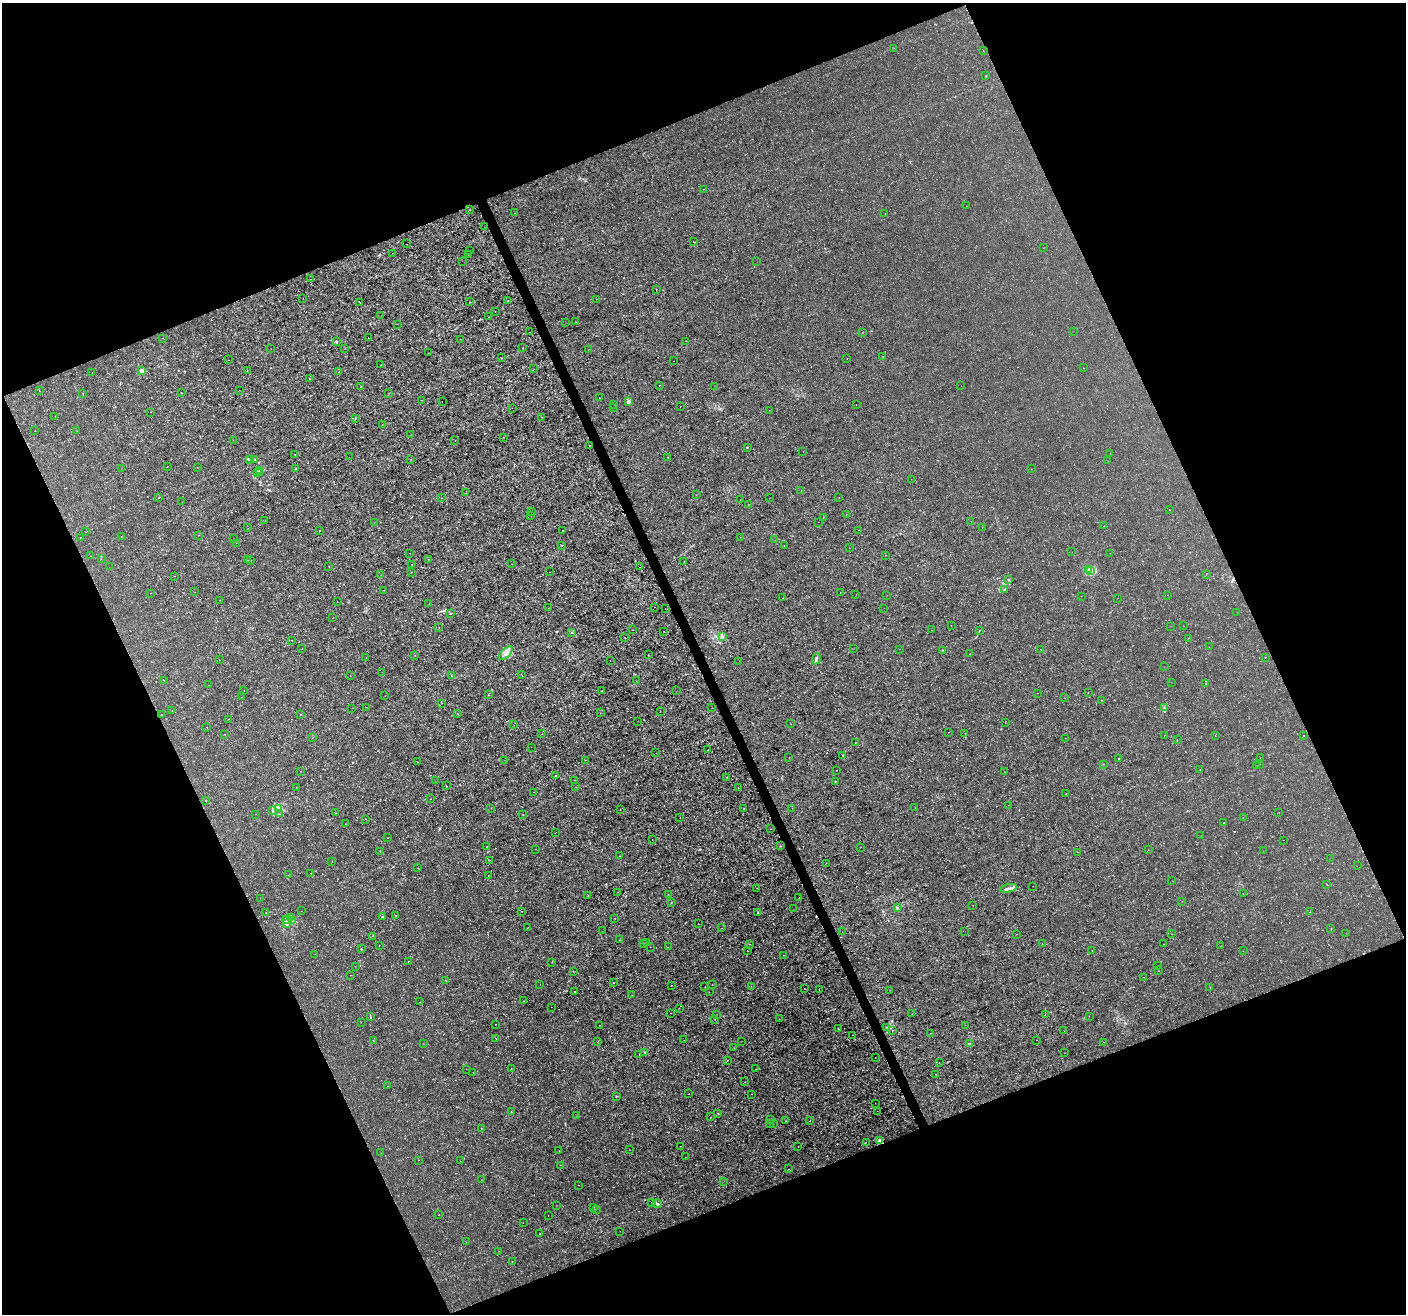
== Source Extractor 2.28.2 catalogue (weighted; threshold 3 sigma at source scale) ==
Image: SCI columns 3-5617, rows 144-5389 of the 5617 x 5474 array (HDU 1 of 3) = the unmasked area's bounding box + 8 px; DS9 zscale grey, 4 x 4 block average (1 PNG px = mean of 4 x 4 image px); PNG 1408 x 1316 px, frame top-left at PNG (2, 3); each listed source drawn as its Kron ellipse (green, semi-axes under 4 px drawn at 4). Shown black and unused: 43% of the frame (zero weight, under 3 of 4 exposures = <1% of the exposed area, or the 3 px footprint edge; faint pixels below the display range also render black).
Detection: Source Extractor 2.28.2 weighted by HDU 2 'WHT'. Background 1.53e-06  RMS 7.6e-04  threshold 0.00341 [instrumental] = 3 sigma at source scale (4.5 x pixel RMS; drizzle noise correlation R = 1.50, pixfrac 1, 0.0396/0.0396 arcsec/px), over >= 5 px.
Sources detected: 541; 6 too faint to see at this stretch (4 x 4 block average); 7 cosmic-ray / hot-pixel residue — neither listed nor drawn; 5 coinciding with a brighter row at this scale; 3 inside a brighter listed object's ellipse — not listed separately; of the other 520, all 500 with FLUX_AUTO >= 0.0643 (the completeness limit of this list) listed and drawn (20 fainter detections not listed), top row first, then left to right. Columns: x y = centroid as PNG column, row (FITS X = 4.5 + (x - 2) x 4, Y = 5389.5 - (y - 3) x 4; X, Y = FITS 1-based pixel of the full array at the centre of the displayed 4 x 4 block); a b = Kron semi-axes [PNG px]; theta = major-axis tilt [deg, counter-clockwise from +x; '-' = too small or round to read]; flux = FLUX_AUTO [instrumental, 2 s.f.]
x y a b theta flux
894 48 2 2 - 0.12
983 51 2 2 - 0.2
986 76 2 2 - 0.22
703 189 2 2 - 0.086
966 206 2 2 - 0.24
470 210 2 2 - 0.15
515 213 2 2 - 0.11
885 213 2 2 - 0.072
484 227 2 2 - 0.078
693 242 2 2 - 0.1
407 244 2 2 - 0.078
1043 248 2 2 - 0.074
469 251 2 2 - 0.083
393 253 2 2 - 0.12
468 255 2 2 - 0.075
462 261 2 2 - 0.07
757 262 2 2 - 0.067
310 279 2 2 - 0.1
656 290 2 2 - 0.17
303 299 2 2 - 0.12
596 299 2 2 - 0.11
508 301 2 2 - 0.12
360 302 2 2 - 0.16
470 302 2 2 - 0.12
495 312 2 2 - 0.12
381 316 2 2 - 0.082
488 317 2 2 - 0.11
576 322 2 2 - 0.1
566 323 2 2 - 0.099
397 324 2 2 - 0.07
1073 331 2 2 - 0.071
529 332 2 2 - 0.083
862 333 2 2 - 0.2
162 338 2 2 - 0.083
368 338 2 2 - 0.43
460 339 2 2 - 0.18
336 341 3 2 - 0.33
685 341 2 2 - 0.093
271 348 2 2 - 0.075
523 348 2 2 - 0.12
345 349 2 2 - 0.08
588 349 2 2 - 0.13
429 353 2 2 - 0.11
883 356 2 2 - 0.15
501 358 2 2 - 0.15
847 358 2 2 - 0.2
228 360 2 2 - 0.067
674 361 2 2 - 0.14
381 364 2 2 - 0.081
1084 368 2 2 - 0.092
534 369 2 2 - 0.077
141 371 2 2 - 6.8
247 371 2 2 - 0.12
92 372 2 2 - 0.1
338 372 2 2 - 0.076
310 378 2 2 - 0.27
659 385 2 2 - 0.25
715 386 2 2 - 0.22
961 386 2 2 - 0.11
361 387 2 2 - 0.12
239 390 2 2 - 0.079
39 391 2 2 - 0.091
83 393 2 2 - 0.19
181 393 2 2 - 0.17
388 393 2 2 - 0.094
599 397 2 2 - 0.097
421 400 2 2 - 0.24
442 401 2 2 - 0.092
628 402 4 3 - 1.4
614 404 2 2 - 0.092
856 405 2 2 - 0.15
680 407 2 2 - 0.068
512 408 2 2 - 0.082
614 408 2 2 - 0.081
769 410 2 2 - 0.083
151 412 2 2 - 0.079
55 416 2 2 - 0.13
542 417 2 2 - 0.11
355 419 2 2 - 0.13
382 425 2 2 - 0.095
76 430 2 2 - 0.079
35 431 2 2 - 0.13
411 435 2 2 - 0.12
504 437 2 2 - 0.15
233 440 2 2 - 0.07
455 441 2 2 - 0.1
589 445 2 2 - 0.12
747 447 2 2 - 0.56
803 451 2 2 - 0.4
295 454 2 2 - 0.33
1110 454 2 2 - 0.096
349 457 2 2 - 0.15
668 457 2 2 - 0.094
254 459 2 2 - 0.31
411 459 2 2 - 0.12
250 460 3 2 - 0.49
1108 461 2 2 - 0.084
167 467 2 2 - 0.26
197 467 2 2 - 0.13
296 468 2 2 - 0.12
121 469 2 2 - 0.094
1031 469 2 2 - 0.095
259 471 3 2 - 0.44
258 472 3 2 - 1
260 473 2 2 - 0.33
911 479 2 2 - 0.075
801 491 2 2 - 0.12
466 493 2 2 - 0.13
696 495 2 2 - 0.21
839 497 2 2 - 0.081
158 498 2 2 - 0.19
441 498 2 2 - 0.14
770 498 2 2 - 0.07
740 500 2 2 - 0.22
182 501 2 2 - 0.093
748 504 2 2 - 0.1
1169 510 2 2 - 0.13
531 512 2 2 - 0.077
846 514 2 2 - 0.076
531 515 2 2 - 0.15
823 517 2 2 - 0.085
265 521 2 2 - 0.1
971 521 2 2 - 0.076
374 522 2 2 - 0.073
818 522 2 2 - 0.073
1104 526 2 2 - 0.084
982 527 2 2 - 0.084
248 528 2 2 - 0.064
320 530 2 2 - 0.14
563 530 2 2 - 0.27
858 530 2 2 - 0.11
85 532 2 2 - 0.1
198 535 2 2 - 0.093
80 537 2 2 - 0.11
121 537 2 2 - 0.086
741 537 2 2 - 0.083
233 538 2 2 - 0.099
775 540 2 2 - 0.081
236 543 2 2 - 0.093
562 545 2 2 - 0.16
784 546 2 2 - 0.11
849 548 2 2 - 0.087
1072 552 2 2 - 0.069
410 553 2 2 - 0.11
1109 553 2 2 - 0.12
885 555 2 2 - 0.16
91 556 2 2 - 0.087
101 558 2 2 - 0.13
428 559 2 2 - 0.11
247 560 2 2 - 0.12
251 561 2 2 - 0.23
684 562 2 2 - 0.18
412 564 2 2 - 0.15
512 564 2 2 - 0.071
329 566 2 2 - 0.12
109 567 2 2 - 0.096
640 567 2 2 - 0.1
1089 569 3 2 - 0.56
1091 571 3 2 - 5.1
411 572 2 2 - 0.19
549 572 2 2 - 0.12
1206 574 2 2 - 0.09
381 575 2 2 - 0.085
175 576 2 2 - 0.14
1009 579 3 2 - 0.34
1004 589 2 2 - 0.25
384 590 2 2 - 0.1
195 592 2 2 - 0.16
840 592 2 2 - 0.097
151 593 2 2 - 0.12
856 594 2 2 - 0.098
887 595 2 2 - 0.08
1167 595 2 2 - 0.24
1081 596 2 2 - 0.16
782 598 2 2 - 0.078
1117 598 2 2 - 0.094
220 600 2 2 - 0.077
337 602 2 2 - 0.092
429 604 2 2 - 0.15
654 607 2 2 - 0.12
549 608 2 2 - 0.12
665 608 2 2 - 0.07
884 608 2 2 - 0.17
1237 612 2 2 - 0.13
451 613 3 2 - 0.23
333 618 2 2 - 0.15
951 625 2 2 - 0.14
1171 626 2 2 - 0.094
1183 626 2 2 - 0.073
439 627 2 2 - 0.074
633 630 2 2 - 0.14
931 630 2 2 - 0.073
664 631 2 2 - 0.17
979 631 2 2 - 0.14
571 633 2 2 - 0.19
624 637 2 2 - 0.13
722 637 3 2 - 0.59
1188 638 2 2 - 0.081
292 640 2 2 - 0.16
1209 647 2 2 - 0.13
302 648 2 2 - 0.084
854 649 2 2 - 0.076
899 649 2 2 - 0.071
1041 649 2 2 - 0.22
942 650 2 2 - 0.24
506 653 8 3 43 2
970 654 2 2 - 0.095
415 655 2 2 - 0.12
648 655 2 2 - 0.15
1265 657 2 2 - 0.13
366 658 2 2 - 0.099
816 659 6 2 70 1.2
219 660 2 2 - 0.12
610 660 2 2 - 0.067
739 661 2 2 - 0.11
1164 667 2 2 - 0.09
382 672 2 2 - 0.084
522 675 2 2 - 0.15
350 676 2 2 - 0.13
451 676 2 2 - 0.38
164 680 2 2 - 0.11
636 681 2 2 - 0.087
1171 682 2 2 - 0.09
1205 683 2 2 - 0.092
208 685 2 2 - 0.079
244 690 2 2 - 0.072
602 691 2 2 - 0.11
676 691 2 2 - 0.074
1088 692 2 2 - 0.11
1037 693 2 2 - 0.065
488 695 2 2 - 0.18
385 696 2 2 - 0.12
241 697 2 2 - 0.1
1064 698 2 2 - 0.15
1102 700 2 2 - 0.092
442 703 2 2 - 0.073
367 707 2 2 - 0.069
1164 707 3 2 - 0.35
352 708 2 2 - 0.083
712 708 2 2 - 0.098
172 711 2 2 - 0.092
660 712 2 2 - 0.13
601 713 2 2 - 0.13
162 714 2 2 - 0.094
300 714 2 2 - 0.12
457 714 2 2 - 0.5
228 719 2 2 - 0.46
638 721 2 2 - 0.08
1005 723 2 2 - 0.12
790 724 2 2 - 0.11
514 725 2 2 - 0.069
207 727 2 2 - 0.24
949 732 2 2 - 0.12
965 733 2 2 - 0.15
224 734 2 2 - 0.1
542 734 2 2 - 0.095
1164 735 2 2 - 0.15
1215 735 2 2 - 0.29
1304 735 2 2 - 0.18
313 738 2 2 - 0.084
1066 738 2 2 - 0.088
1177 739 2 2 - 0.13
855 743 2 2 - 0.09
531 747 2 2 - 0.072
708 750 2 2 - 0.16
656 753 2 2 - 0.2
843 755 2 2 - 0.19
789 757 2 2 - 0.078
1260 757 2 2 - 0.14
1119 758 2 2 - 0.28
505 760 2 2 - 0.13
586 760 2 2 - 0.23
417 762 2 2 - 0.23
1103 764 2 2 - 0.13
1259 764 2 2 - 0.13
1256 766 2 2 - 0.25
1200 769 2 2 - 0.077
836 770 2 2 - 0.17
301 771 2 2 - 0.17
1004 772 2 2 - 0.095
555 776 2 2 - 0.64
727 777 2 2 - 0.097
574 780 2 2 - 0.41
435 781 2 2 - 0.087
835 782 2 2 - 0.18
446 785 2 2 - 0.61
296 787 2 2 - 0.074
575 787 2 2 - 0.12
738 788 2 2 - 0.24
533 792 2 2 - 0.1
1066 794 2 2 - 0.095
431 799 2 2 - 0.11
206 800 2 2 - 0.44
1009 805 2 2 - 0.069
279 808 3 2 - 0.66
491 808 2 2 - 0.36
792 808 2 2 - 0.12
915 808 2 2 - 0.069
620 809 2 2 - 0.14
744 809 2 2 - 0.21
273 811 3 2 - 0.35
1279 812 2 2 - 0.25
336 813 2 2 - 0.16
255 814 2 2 - 0.21
280 814 2 2 - 0.12
523 814 2 2 - 0.11
680 818 2 2 - 0.099
1243 818 2 2 - 0.082
365 819 2 2 - 0.16
1224 823 2 2 - 0.14
346 824 2 2 - 0.29
771 829 2 2 - 0.19
556 832 2 2 - 0.19
1201 836 2 2 - 0.12
388 838 2 2 - 0.15
652 839 2 2 - 0.35
1283 840 2 2 - 0.088
780 846 2 2 - 0.11
487 847 2 2 - 0.31
861 847 2 2 - 0.078
535 849 2 2 - 0.078
1148 849 2 2 - 0.092
380 851 2 2 - 0.11
1263 851 2 2 - 0.081
1077 852 2 2 - 0.071
620 856 2 2 - 0.12
1330 858 2 2 - 0.1
490 860 2 2 - 0.099
332 861 2 2 - 0.17
826 863 2 2 - 0.19
1357 866 2 2 - 0.073
418 868 2 2 - 0.18
311 874 2 2 - 0.099
289 875 2 2 - 0.1
488 875 2 2 - 0.11
1172 881 2 2 - 0.14
1327 884 2 2 - 0.095
1032 886 2 2 - 0.2
757 888 2 2 - 0.16
1009 888 9 2 12 1.8
618 892 2 2 - 0.13
668 894 2 2 - 0.11
1243 894 2 2 - 0.082
588 896 2 2 - 0.23
799 897 2 2 - 0.16
260 898 2 2 - 0.12
1182 901 2 2 - 0.091
671 902 2 2 - 0.13
973 905 2 2 - 0.12
897 908 2 2 - 0.2
793 909 2 2 - 0.071
302 911 2 2 - 0.091
522 911 2 2 - 0.094
266 912 2 2 - 0.17
1309 912 2 2 - 0.22
758 913 2 2 - 0.57
396 916 2 2 - 0.14
382 917 2 2 - 0.56
290 918 2 2 - 0.16
615 918 2 2 - 0.13
287 920 4 3 - 1.2
292 920 3 2 - 0.38
287 924 2 2 - 0.23
698 924 2 2 - 0.089
528 927 2 2 - 0.079
721 928 2 2 - 0.18
1331 929 2 2 - 0.12
602 931 2 2 - 0.069
965 931 2 2 - 0.079
842 932 2 2 - 0.081
1346 933 2 2 - 0.13
1016 934 2 2 - 0.15
1171 934 2 2 - 0.11
373 936 2 2 - 0.12
620 940 2 2 - 0.13
647 942 2 2 - 0.12
644 943 2 2 - 0.1
749 944 2 2 - 0.2
1042 944 2 2 - 0.16
1164 944 2 2 - 0.12
379 945 2 2 - 0.15
1221 946 2 2 - 0.47
651 947 2 2 - 0.24
668 947 2 2 - 0.11
361 949 2 2 - 0.24
1092 950 2 2 - 0.12
748 951 2 2 - 0.18
1243 951 2 2 - 0.11
315 954 2 2 - 0.1
783 955 2 2 - 0.22
408 961 2 2 - 0.088
552 962 2 2 - 0.1
1158 965 2 2 - 0.13
355 966 2 2 - 0.11
1158 970 2 2 - 0.28
573 972 2 2 - 0.14
350 975 2 2 - 0.071
1144 977 2 2 - 0.099
445 980 2 2 - 0.093
614 983 2 2 - 0.6
540 985 2 2 - 0.069
712 985 2 2 - 0.09
671 986 2 2 - 2.4
705 986 2 2 - 0.092
751 986 2 2 - 0.11
1210 987 2 2 - 0.3
804 988 2 2 - 0.097
819 989 2 2 - 0.12
890 990 2 2 - 0.095
574 991 2 2 - 1.3
709 992 2 2 - 0.18
632 995 2 2 - 0.065
523 1001 2 2 - 0.1
420 1002 2 2 - 0.1
551 1007 2 2 - 0.12
679 1008 2 2 - 0.11
671 1013 2 2 - 0.11
717 1014 2 2 - 0.12
912 1014 2 2 - 0.088
1045 1015 2 2 - 0.26
1089 1016 2 2 - 0.076
370 1017 2 2 - 0.3
779 1019 2 2 - 0.067
715 1020 2 2 - 0.13
361 1022 2 2 - 0.081
496 1024 2 2 - 0.44
599 1025 2 2 - 0.13
965 1025 2 2 - 0.2
886 1027 2 2 - 0.16
838 1029 2 2 - 0.2
892 1031 2 2 - 0.84
1064 1031 2 2 - 0.071
930 1033 2 2 - 0.081
853 1035 2 2 - 0.089
496 1038 2 2 - 0.38
684 1040 2 2 - 0.093
1037 1040 2 2 - 0.081
373 1041 2 2 - 0.1
742 1041 2 2 - 0.08
598 1042 2 2 - 0.12
1104 1042 2 2 - 0.22
969 1043 2 2 - 0.21
424 1044 2 2 - 0.13
734 1048 2 2 - 0.098
645 1052 2 2 - 0.5
1065 1053 2 2 - 0.095
639 1055 2 2 - 0.14
875 1057 2 2 - 0.065
727 1060 2 2 - 0.097
939 1062 2 2 - 0.13
511 1068 2 2 - 0.09
466 1069 2 2 - 0.22
756 1069 2 2 - 0.08
473 1072 2 2 - 0.097
936 1074 2 2 - 0.098
744 1082 2 2 - 0.078
387 1086 2 2 - 0.096
689 1094 2 2 - 0.12
752 1094 2 2 - 0.15
616 1097 2 2 - 0.18
875 1103 2 2 - 0.071
877 1111 2 2 - 0.066
511 1112 2 2 - 0.15
718 1114 2 2 - 0.18
577 1116 2 2 - 0.12
711 1117 2 2 - 0.071
771 1119 2 2 - 0.2
786 1121 2 2 - 0.2
810 1121 2 2 - 0.19
770 1123 2 2 - 0.15
774 1124 2 2 - 0.084
481 1128 2 2 - 0.16
880 1140 2 2 - 5
866 1142 2 2 - 0.12
681 1146 2 2 - 0.12
798 1146 2 2 - 0.092
629 1149 2 2 - 0.081
559 1151 2 2 - 0.11
381 1153 2 2 - 0.11
685 1157 2 2 - 0.064
418 1160 2 2 - 0.073
460 1161 2 2 - 0.12
561 1165 2 2 - 0.14
788 1169 2 2 - 0.088
481 1180 2 2 - 0.086
724 1181 2 2 - 0.094
579 1185 2 2 - 0.082
652 1202 3 2 - 0.23
657 1204 4 2 - 0.84
557 1205 2 2 - 0.098
594 1207 2 2 - 0.084
597 1209 2 2 - 0.073
439 1215 2 2 - 0.088
548 1215 2 2 - 0.19
523 1222 2 2 - 0.093
620 1231 2 2 - 0.075
540 1234 2 2 - 0.19
466 1242 2 2 - 0.069
498 1251 2 2 - 0.11
512 1261 2 2 - 0.13
Diffuse or blended objects may show on this block-average render without a row.